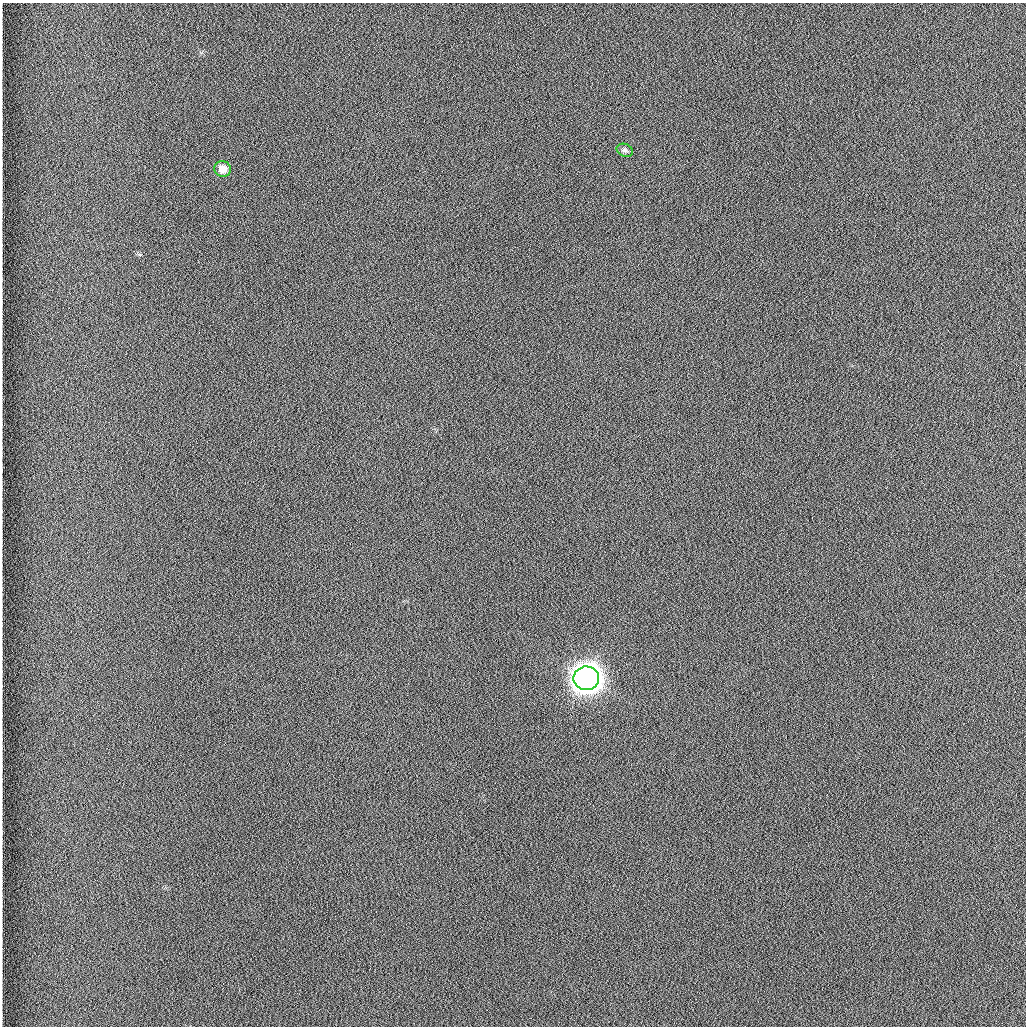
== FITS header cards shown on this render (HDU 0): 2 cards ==
NAXIS1  =                 1024 /fastest changing axis
NAXIS2  =                 1024 /next to fastest changing axis

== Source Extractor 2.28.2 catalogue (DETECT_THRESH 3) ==
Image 1024 x 1024 px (HDU 0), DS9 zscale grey, 1 PNG px = 1 image px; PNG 1028 x 1028 px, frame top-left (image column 1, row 1024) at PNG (2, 3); each listed source drawn as its Kron ellipse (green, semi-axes under 4 px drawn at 4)
Background 1260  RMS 5.9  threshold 17.6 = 3 sigma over >= 5 px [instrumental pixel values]
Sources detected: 3; all 3 listed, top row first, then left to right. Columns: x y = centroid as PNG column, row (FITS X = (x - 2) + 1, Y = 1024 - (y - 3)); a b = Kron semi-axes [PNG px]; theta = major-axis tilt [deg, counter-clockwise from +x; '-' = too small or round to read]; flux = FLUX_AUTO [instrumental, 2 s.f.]
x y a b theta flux
625 150 8 6 -24 1000
223 169 8 8 - 3900
586 678 12 12 - 950000